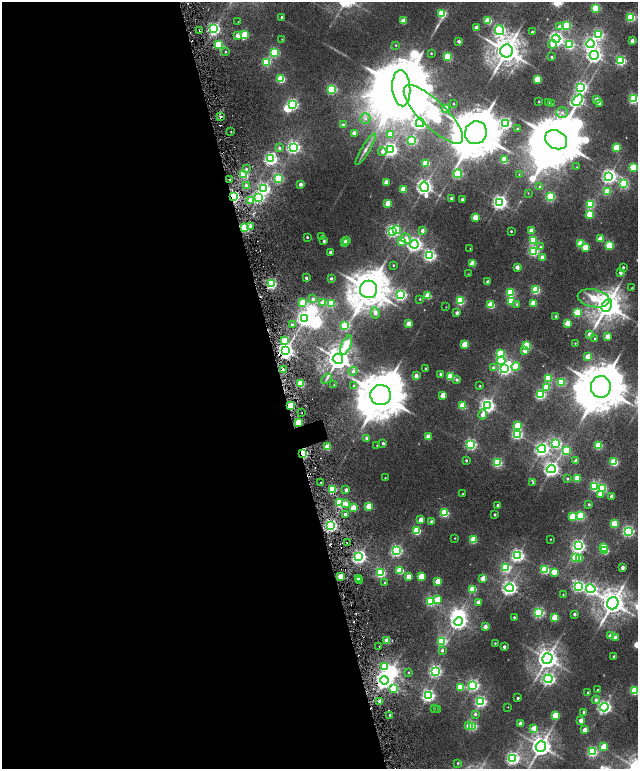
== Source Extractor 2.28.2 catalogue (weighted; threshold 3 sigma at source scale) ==
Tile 9 of 4 x 4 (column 1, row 3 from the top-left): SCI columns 236-1506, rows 1761-3293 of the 5576 x 6577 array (HDU 1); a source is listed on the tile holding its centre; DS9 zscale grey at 2 x 2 block average (1 PNG px = mean of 2 x 2 image px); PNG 640 x 771 px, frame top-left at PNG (2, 2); each listed source drawn as its Kron ellipse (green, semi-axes under 4 px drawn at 4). Shown black and unused: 44% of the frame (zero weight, under 2 of 6 exposures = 9% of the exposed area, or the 3 px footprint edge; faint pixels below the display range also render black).
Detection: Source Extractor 2.28.2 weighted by HDU 2 'WHT'; one run over the whole footprint, this tile lists its part. Background 0.0104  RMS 0.0064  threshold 0.0261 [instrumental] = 3 sigma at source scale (4.09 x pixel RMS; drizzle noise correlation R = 1.36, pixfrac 0.8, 0.0396/0.0396 arcsec/px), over >= 5 px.
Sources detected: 362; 1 too faint to see at this stretch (2 x 2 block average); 16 inside a brighter object's white glare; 1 cosmic-ray / hot-pixel residue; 1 long thin detection or spike segment (spike, bleed or trail) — neither listed nor drawn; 1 inside a brighter listed object's ellipse — not listed separately; the other 342 listed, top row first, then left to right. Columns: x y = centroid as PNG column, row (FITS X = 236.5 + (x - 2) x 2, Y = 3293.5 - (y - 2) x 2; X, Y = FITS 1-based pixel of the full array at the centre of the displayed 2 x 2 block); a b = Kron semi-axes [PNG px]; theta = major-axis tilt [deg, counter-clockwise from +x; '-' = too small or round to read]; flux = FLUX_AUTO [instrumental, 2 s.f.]
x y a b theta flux
596 8 3 3 - 100
442 14 3 3 - 98
281 17 3 2 - 2.1
631 17 3 3 - 130
403 21 3 3 - 25
488 21 3 3 - 59
238 22 2 2 - 1.2
567 25 3 3 - 75
560 27 4 3 - 11
476 28 3 2 - 10
213 29 3 3 - 300
499 30 5 4 - 240
200 31 2 2 - 0.71
532 32 2 2 - 2.8
245 35 3 3 - 75
598 35 4 4 - 160
237 36 3 3 - 12
282 39 2 2 - 0.64
556 39 4 4 - 430
459 41 2 2 - 4.8
632 41 3 2 - 8.8
219 44 3 3 - 81
552 44 4 3 - 9.1
590 44 4 4 - 300
396 45 3 2 - 0.88
569 45 4 3 - 120
506 51 6 6 - 2200
225 52 2 2 - 1.3
274 53 3 3 - 130
431 53 3 2 - 1.1
594 55 4 4 - 470
448 57 3 3 - 96
552 57 2 2 - 1.9
621 61 3 3 - 170
266 62 3 3 - 100
281 79 3 3 - 91
537 79 3 3 - 48
581 87 4 4 - 240
401 88 18 9 -85 23000
332 89 3 3 - 150
634 99 3 3 - 170
577 100 6 4 50 280
596 100 3 3 - 13
539 102 2 2 - 1.8
548 103 3 2 - 1.6
292 104 4 3 - 220
454 104 2 2 - 0.76
551 104 3 2 - 0.81
599 104 3 2 - 6.7
446 109 3 3 - 26
562 112 6 5 - 4.7
433 114 39 13 -45 520
221 117 2 2 - 2.8
365 119 5 5 - 4
420 123 4 4 - 270
505 123 4 4 - 240
343 125 3 3 - 3.4
517 129 2 2 - 1.4
231 132 2 2 - 0.96
354 133 3 3 - 12
476 133 11 11 - 8300
390 134 3 3 - 38
412 140 3 3 - 140
556 140 11 9 -30 9600
293 147 4 4 - 290
279 148 3 3 - 3
616 148 3 3 - 59
366 149 18 4 59 8.4
390 149 4 4 - 370
382 151 4 4 - 6.6
271 159 4 4 - 320
504 160 3 3 - 74
426 163 3 3 - 72
577 167 2 2 - 0.64
633 167 3 3 - 71
246 169 3 3 - 2.2
243 174 3 3 - 96
458 174 4 3 - 130
519 175 2 2 - 0.44
609 176 4 4 - 410
278 178 3 3 - 120
230 180 2 2 - 1.7
386 182 3 3 - 23
300 184 2 2 - 6.5
624 184 4 3 - 120
246 185 3 2 - 3.3
424 187 5 4 - 530
540 187 3 3 - 2.9
264 189 4 3 - 230
403 189 3 3 - 22
607 191 3 3 - 49
528 193 3 2 - 0.67
233 196 3 3 - 230
259 197 3 3 - 210
550 197 3 3 - 120
451 198 2 2 - 2.8
462 199 2 2 - 4.1
251 200 3 3 - 24
500 202 4 4 - 420
388 204 3 3 - 41
590 204 3 3 - 110
590 214 3 3 - 46
475 217 3 3 - 25
251 227 2 2 - 16
245 228 3 3 - 100
397 229 4 3 - 15
422 230 3 3 - 5.3
392 231 4 4 - 280
511 231 2 2 - 1.6
531 231 3 3 - 15
322 236 3 2 - 1.5
307 237 2 2 - 1.6
406 238 6 4 -36 10
600 239 3 3 - 24
533 240 3 3 - 81
324 241 3 2 - 2.9
347 241 3 3 - 4.1
402 242 3 3 - 31
344 243 3 3 - 26
414 244 4 4 - 430
581 244 3 3 - 66
609 245 3 3 - 78
540 247 4 4 - 3
586 248 3 3 - 25
470 249 2 2 - 0.57
533 251 3 3 - 170
330 252 3 2 - 3
430 255 4 4 - 250
542 257 3 3 - 11
473 263 3 3 - 33
393 265 2 2 - 1.1
517 267 3 2 - 9.5
623 267 2 2 - 1.7
620 273 2 2 - 6.1
468 274 2 2 - 0.47
306 278 2 2 - 3.2
331 278 2 2 - 3.1
488 282 2 2 - 7.6
271 284 3 3 - 190
632 288 2 2 - 1.3
368 289 8 8 - 3900
536 290 3 3 - 100
510 293 3 3 - 85
401 295 4 4 - 230
428 296 3 3 - 44
594 298 16 9 -11 48
313 299 3 3 - 4
420 299 3 3 - 1.2
460 301 3 3 - 110
511 301 3 3 - 72
303 302 3 3 - 70
323 302 3 3 - 11
533 303 3 3 - 35
331 304 3 3 - 80
517 304 4 4 - 2.4
491 305 3 3 - 62
607 305 7 5 63 1900
446 307 2 2 - 0.44
577 312 3 3 - 64
375 313 5 4 - 6.9
457 313 3 3 - 5.1
556 317 2 2 - 5.9
305 318 4 4 - 480
568 323 3 3 - 35
409 324 3 3 - 23
292 325 3 2 - 4.9
345 326 3 3 - 130
589 334 3 3 - 6.7
607 336 3 3 - 14
595 338 2 2 - 1
285 341 3 3 - 47
575 343 2 2 - 0.74
346 345 10 4 66 40
465 345 3 3 - 50
527 345 3 3 - 83
525 350 3 3 - 18
286 351 4 4 - 640
500 354 3 3 - 86
588 357 3 3 - 33
338 359 5 5 - 1600
501 361 4 4 - 55
516 367 4 3 - 65
426 368 2 2 - 1.4
493 368 3 3 - 3.5
283 369 3 2 - 4.3
505 369 4 4 - 250
353 371 4 4 - 3.6
440 374 3 3 - 2.7
416 376 3 3 - 8.1
451 376 3 3 - 75
548 378 3 3 - 75
326 379 6 2 45 1.5
457 380 3 3 - 2.9
561 382 3 3 - 94
301 383 3 3 - 80
334 385 2 2 - 0.41
354 386 4 3 - 2.2
480 386 2 2 - 1.2
547 387 3 3 - 47
601 387 11 10 - 7100
540 394 3 3 - 160
381 395 10 10 - 6800
443 395 3 3 - 21
487 405 4 4 - 450
291 406 3 3 - 61
462 406 3 3 - 48
302 413 2 2 - 1.1
483 414 5 3 - 8.7
298 422 3 2 - 59
518 426 3 3 - 64
517 434 4 3 - 190
428 437 3 3 - 28
367 438 3 3 - 3.9
383 443 3 2 - 3
556 443 4 4 - 180
471 444 4 3 - 220
377 446 2 2 - 0.63
598 446 3 3 - 86
327 447 3 3 - 44
542 449 4 4 - 390
566 451 4 4 - 73
302 453 3 2 - 210
466 460 3 3 - 1.9
576 461 3 3 - 12
614 462 3 3 - 90
497 463 3 3 - 140
551 469 4 4 - 490
385 478 2 2 - 0.76
577 478 3 3 - 46
567 479 3 3 - 1.8
321 482 2 2 - 0.58
533 483 4 2 - 1.5
595 486 3 3 - 150
603 488 3 3 - 100
332 489 3 3 - 94
346 490 3 2 - 5.8
463 494 2 2 - 1.4
600 494 3 3 - 14
611 496 2 2 - 5
340 503 3 3 - 110
346 504 4 3 - 8.2
589 504 2 2 - 1.8
498 505 3 2 - 4.6
369 506 3 3 - 41
353 508 3 3 - 34
444 513 3 3 - 110
345 514 3 2 - 3.8
495 514 2 2 - 2.2
581 516 3 3 - 110
572 517 3 3 - 57
421 520 3 3 - 14
431 521 3 3 - 3.1
614 524 3 3 - 52
331 526 3 3 - 310
417 531 3 3 - 94
628 531 4 3 - 230
455 538 2 2 - 0.72
550 539 2 2 - 0.57
473 540 3 3 - 68
347 542 2 2 - 1.2
578 546 4 4 - 350
603 547 3 3 - 45
396 551 4 4 - 230
605 551 3 3 - 47
518 555 4 4 - 310
359 557 4 4 - 380
575 558 3 3 - 90
580 558 3 3 - 15
506 567 3 3 - 130
622 568 3 2 - 6.6
545 570 3 3 - 110
400 571 3 3 - 68
554 572 3 3 - 31
380 573 3 3 - 130
421 576 3 3 - 35
340 577 3 2 - 25
408 577 3 3 - 15
358 578 2 2 - 9
483 578 3 3 - 20
360 581 2 2 - 1.4
438 581 3 3 - 26
385 582 3 2 - 1.5
578 586 4 4 - 230
509 588 4 4 - 450
473 589 3 3 - 55
591 589 4 4 - 260
563 594 2 2 - 0.79
438 599 3 3 - 29
431 601 3 3 - 140
478 602 3 2 - 7.2
613 603 6 5 - 1700
539 612 3 3 - 180
574 614 2 2 - 3
514 617 2 2 - 1.5
555 617 3 3 - 46
458 621 4 4 - 480
485 627 3 2 - 8.8
611 636 3 3 - 15
616 638 3 3 - 9.2
387 641 3 3 - 26
442 641 3 3 - 120
495 643 2 2 - 1.1
379 646 2 2 - 1.1
504 647 2 2 - 4
442 650 3 3 - 2.9
614 656 2 2 - 2.5
547 659 5 5 - 1100
385 666 4 3 - 38
435 671 4 4 - 260
409 672 2 2 - 0.79
548 679 4 4 - 290
384 680 4 4 - 640
473 685 4 4 - 250
460 687 3 3 - 51
393 688 3 3 - 69
598 690 2 2 - 1.2
634 691 3 3 - 94
588 693 2 2 - 1.9
428 696 4 4 - 300
518 698 2 2 - 2
596 700 4 4 - 3.8
380 701 2 2 - 8.1
481 702 4 4 - 230
508 707 2 2 - 0.43
604 707 4 4 - 350
434 708 2 2 - 0.82
438 709 3 3 - 0.87
584 712 3 3 - 3.3
475 714 4 4 - 2.9
390 715 2 2 - 1.9
555 715 3 3 - 57
581 720 3 3 - 12
521 724 3 3 - 12
469 726 3 3 - 11
472 726 3 3 - 130
534 728 4 3 - 16
585 730 3 3 - 13
541 746 5 5 - 1100
604 747 3 3 - 47
592 752 3 3 - 170
513 758 4 4 - 300
458 763 3 3 - 1.3
Overlapping masked pixels (flux is a lower limit): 4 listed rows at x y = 233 196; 245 228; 291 406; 302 453
Isophote crosses this tile's border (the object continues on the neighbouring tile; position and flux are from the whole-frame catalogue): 2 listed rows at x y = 634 99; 634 691